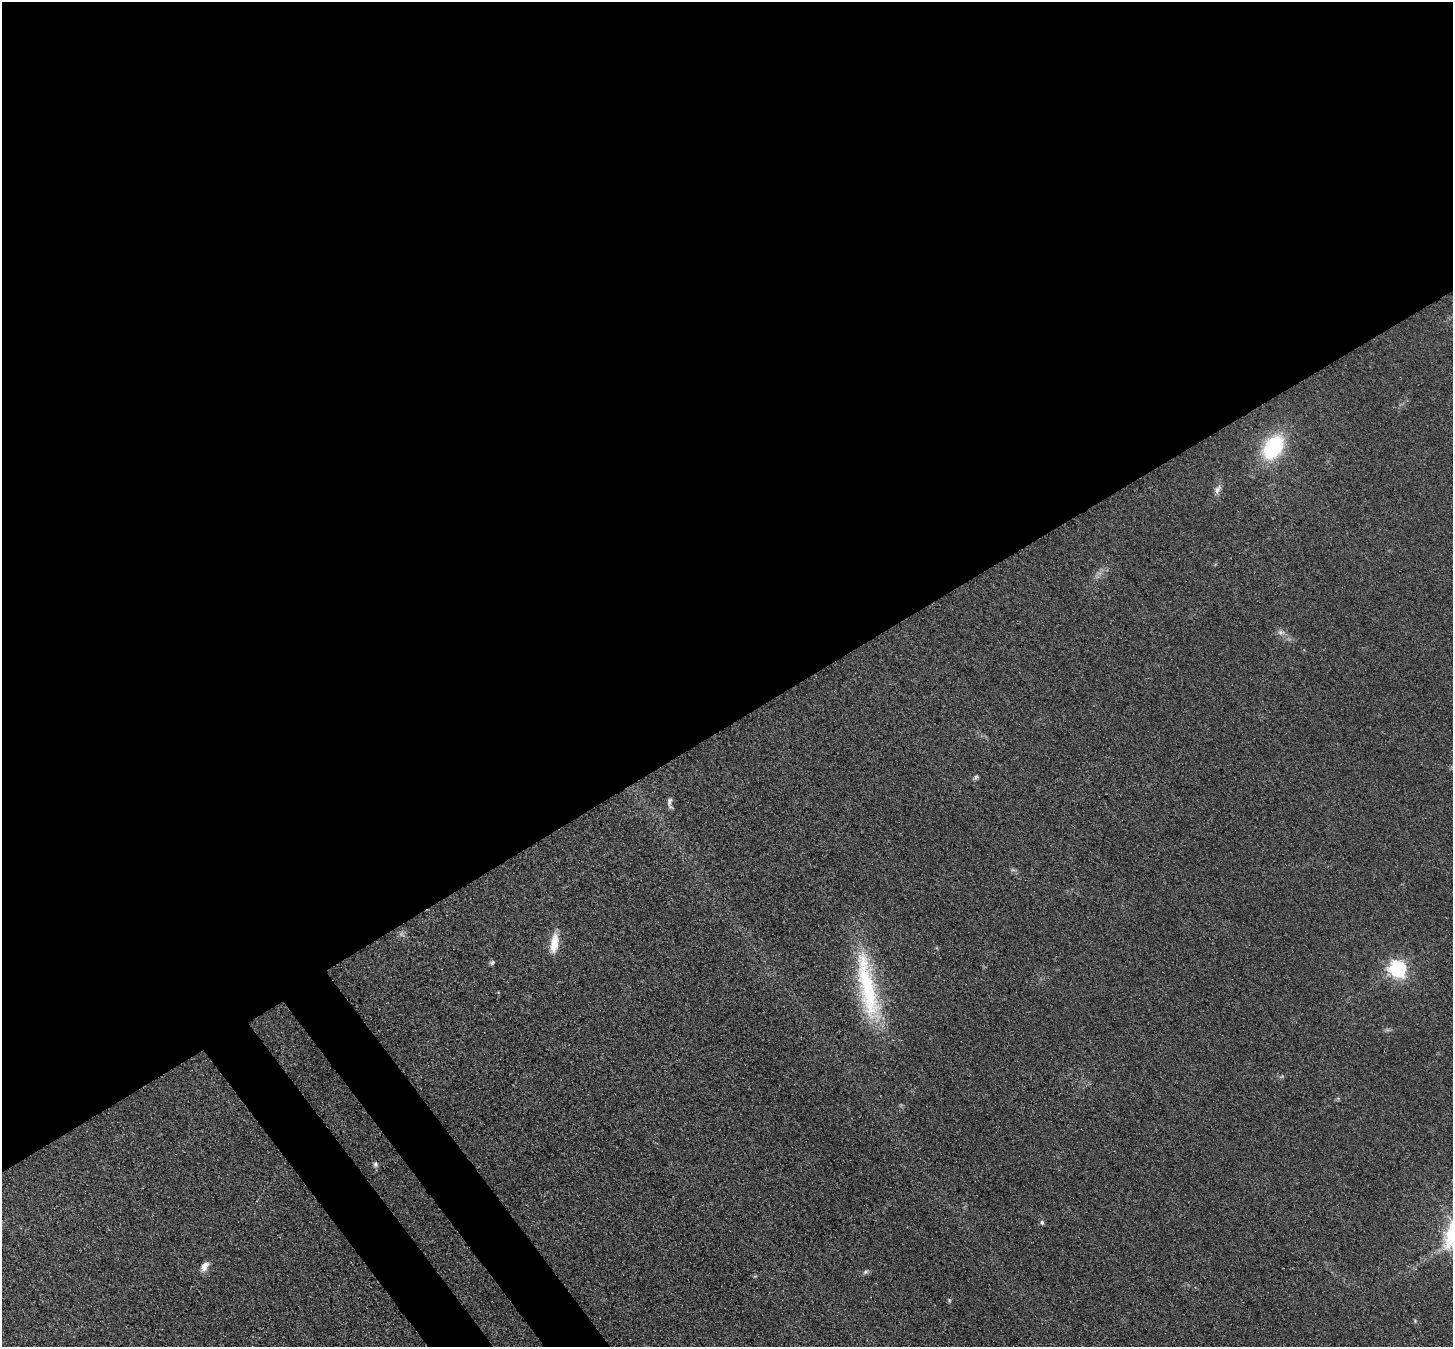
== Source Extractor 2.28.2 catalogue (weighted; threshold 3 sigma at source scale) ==
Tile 2 of 4 x 4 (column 2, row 1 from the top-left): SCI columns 1531-2981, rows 4244-5588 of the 5962 x 5933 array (HDU 1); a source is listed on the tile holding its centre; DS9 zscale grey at full resolution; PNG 1455 x 1349 px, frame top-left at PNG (2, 2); no overlay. Shown black and unused: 56% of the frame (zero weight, under 3 of 4 exposures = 7% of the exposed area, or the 3 px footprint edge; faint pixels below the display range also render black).
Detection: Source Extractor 2.28.2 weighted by HDU 2 'WHT'; one run over the whole footprint, this tile lists its part. Background 0.0546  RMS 0.0095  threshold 0.0427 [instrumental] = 3 sigma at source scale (4.5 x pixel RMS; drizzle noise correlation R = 1.50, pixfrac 1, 0.05/0.05 arcsec/px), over >= 5 px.
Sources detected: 16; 1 too faint to see at this stretch — not listed; the other 15 listed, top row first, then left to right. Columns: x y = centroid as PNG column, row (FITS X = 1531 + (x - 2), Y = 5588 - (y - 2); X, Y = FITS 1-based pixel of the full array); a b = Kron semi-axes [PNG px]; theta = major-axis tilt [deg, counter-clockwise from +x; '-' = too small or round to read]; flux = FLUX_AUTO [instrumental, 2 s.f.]
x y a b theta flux
1273 447 31 20 56 69
1218 489 15 7 60 5
1281 632 10 7 -12 4.3
976 777 7 5 37 2.1
670 803 15 6 -83 3.6
554 943 25 9 81 16
492 962 8 5 50 1.8
1398 968 7 7 - 300
867 987 103 21 -79 110
375 1164 7 6 - 2.5
1042 1222 7 5 84 2.3
205 1266 13 7 57 6.9
866 1272 8 5 27 2.2
949 1300 6 4 -49 1.2
1415 1321 5 5 - 1.2